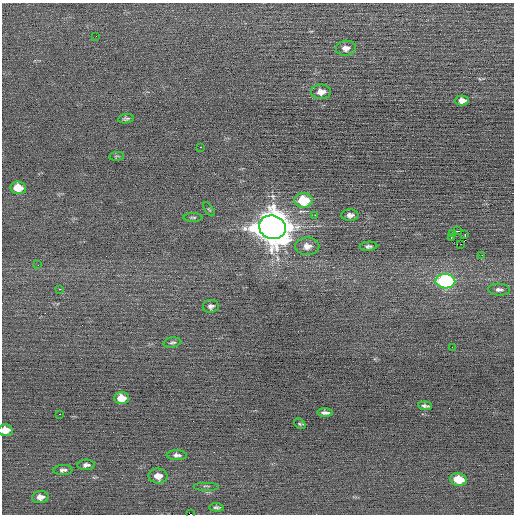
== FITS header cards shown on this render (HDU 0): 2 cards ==
NAXIS1  =                  512 / Axis length
NAXIS2  =                  512 / Axis length

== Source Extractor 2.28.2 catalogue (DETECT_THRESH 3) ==
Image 512 x 512 px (HDU 0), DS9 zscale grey, 1 PNG px = 1 image px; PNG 516 x 516 px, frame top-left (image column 1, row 512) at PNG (2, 3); each listed source drawn as its Kron ellipse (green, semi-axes under 4 px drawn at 4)
Background 0.00721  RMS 0.65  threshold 1.95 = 3 sigma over >= 5 px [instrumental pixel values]
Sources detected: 44; all 44 listed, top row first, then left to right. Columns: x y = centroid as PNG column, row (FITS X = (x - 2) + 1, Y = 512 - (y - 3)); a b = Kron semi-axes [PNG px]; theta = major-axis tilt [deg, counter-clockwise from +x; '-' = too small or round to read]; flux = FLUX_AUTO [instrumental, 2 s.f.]
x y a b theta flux
96 36 2 2 - 18
346 48 10 7 5 240
321 92 10 7 2 340
462 100 7 5 2 250
126 119 8 4 8 91
200 147 2 2 - 66
116 156 7 3 5 46
18 188 8 6 -6 790
303 200 9 7 1 1800
209 209 8 3 -56 50
315 215 2 2 - 180
350 215 8 6 2 170
193 217 10 3 0 70
272 227 13 11 -16 98000
457 231 3 2 - 210
453 233 2 2 - 37
465 235 2 2 - 250
451 238 3 2 - 770
461 244 2 2 - 22
307 246 12 8 0 350
368 246 9 4 3 110
482 255 2 2 - 120
38 265 2 2 - 26
445 281 10 7 -5 5400
59 289 3 2 - 400
499 289 11 6 -3 150
211 306 8 6 7 140
172 343 9 5 7 94
452 347 2 2 - 25
122 398 7 6 - 700
425 406 7 3 -5 99
325 412 8 3 -3 130
60 414 3 2 - 340
300 424 6 4 -36 63
5 430 7 6 - 570
177 455 10 5 -1 170
86 465 9 5 3 140
63 470 9 5 2 140
158 476 9 7 -7 420
459 479 8 6 -9 950
206 486 13 2 0 66
40 497 8 6 5 240
217 507 7 3 -5 86
190 514 2 2 - 400
At the frame edge (FLAGS 8, measured only in part): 2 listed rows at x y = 5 430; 190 514